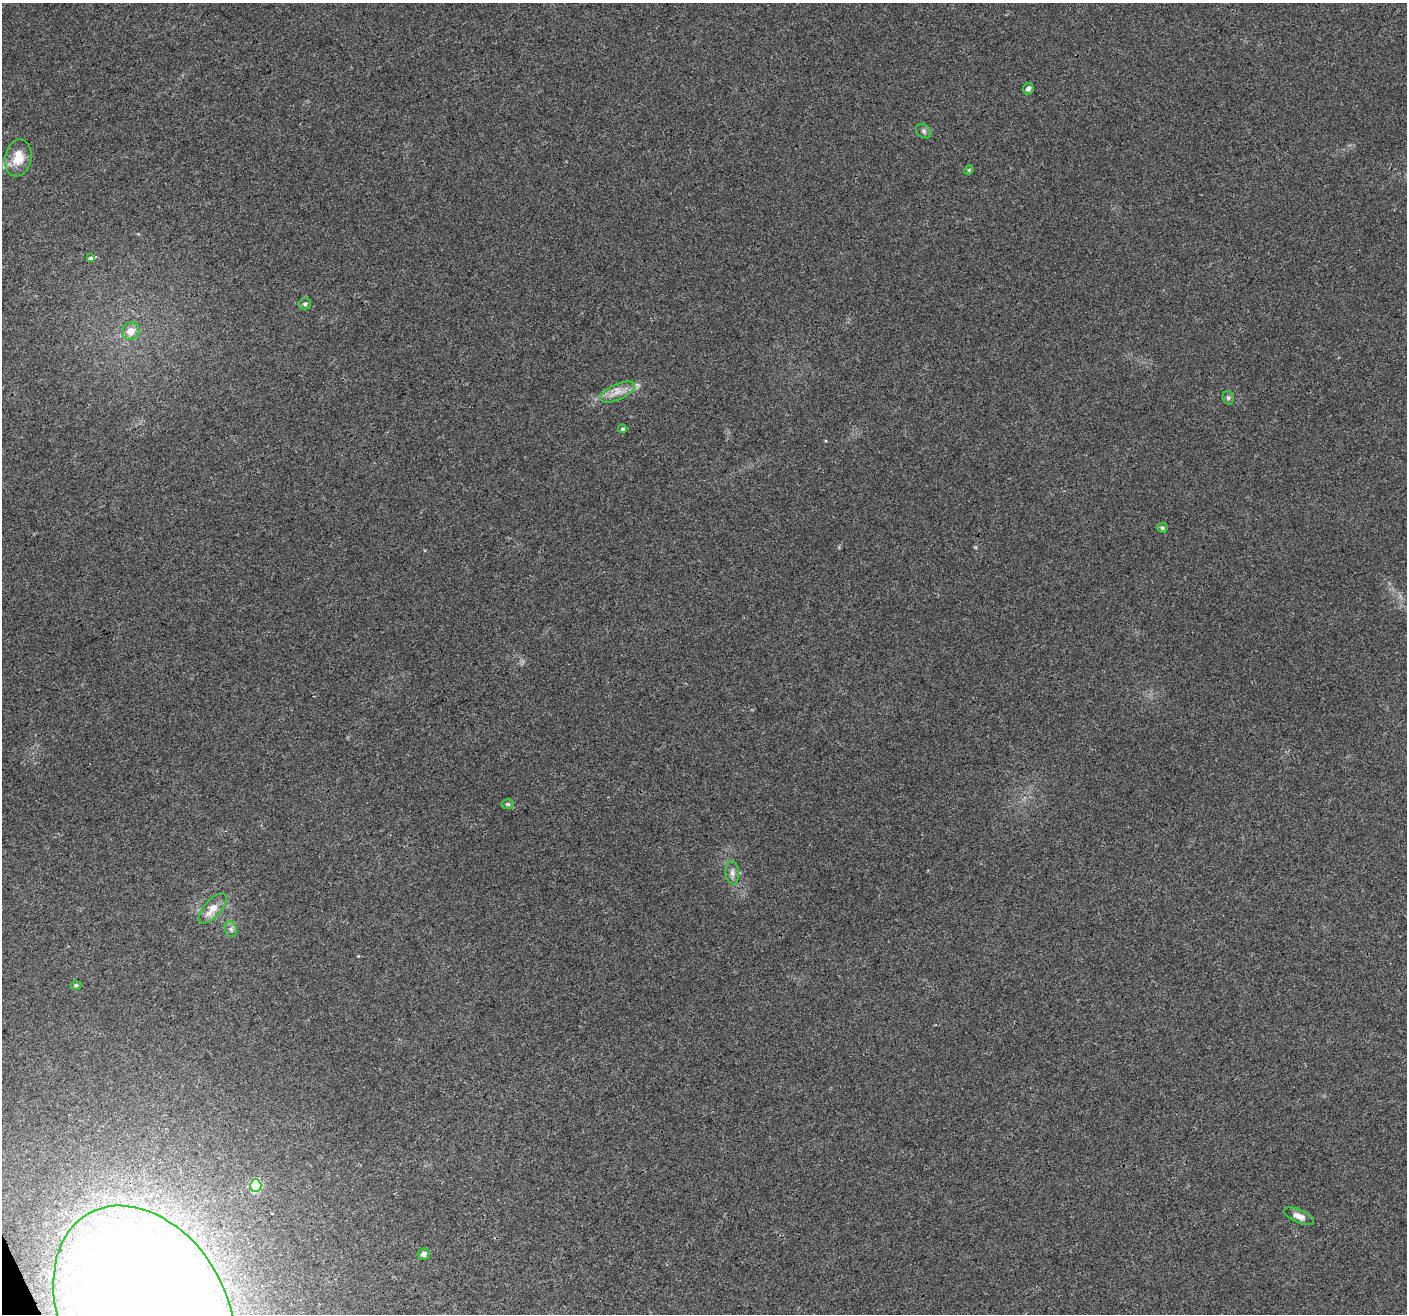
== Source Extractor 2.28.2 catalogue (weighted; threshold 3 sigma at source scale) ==
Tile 7 of 4 x 4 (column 3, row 2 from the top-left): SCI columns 2811-4215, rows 2713-4024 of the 5624 x 5482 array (HDU 1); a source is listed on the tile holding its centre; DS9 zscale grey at full resolution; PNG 1409 x 1316 px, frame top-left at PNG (2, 3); each listed source drawn as its Kron ellipse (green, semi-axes under 4 px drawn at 4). Shown black and unused: <1% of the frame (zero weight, under 3 of 4 exposures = <1% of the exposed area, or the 3 px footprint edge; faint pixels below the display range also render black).
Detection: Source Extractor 2.28.2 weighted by HDU 2 'WHT'; one run over the whole footprint, this tile lists its part. Background 0.0295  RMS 0.0046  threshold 0.0208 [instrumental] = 3 sigma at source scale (4.5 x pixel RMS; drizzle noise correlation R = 1.50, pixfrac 1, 0.0396/0.0396 arcsec/px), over >= 5 px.
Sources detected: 20; all 20 listed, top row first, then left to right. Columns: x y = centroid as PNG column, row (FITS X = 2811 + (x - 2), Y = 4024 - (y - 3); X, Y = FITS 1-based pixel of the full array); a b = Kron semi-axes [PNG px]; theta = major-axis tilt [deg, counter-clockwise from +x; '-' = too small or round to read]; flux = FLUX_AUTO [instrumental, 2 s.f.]
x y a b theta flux
1028 89 6 5 - 1.6
924 131 8 6 -43 1.2
18 158 19 13 79 8.6
969 170 5 4 - 0.52
91 258 3 3 - 13
305 304 6 5 - 1.1
131 331 9 8 - 4.7
617 392 19 7 24 4.7
1228 398 7 5 -70 0.86
623 429 4 4 - 0.66
1162 528 5 4 - 0.8
508 804 6 5 - 0.76
732 873 12 6 -85 2
213 908 19 8 48 6.1
231 929 8 6 -68 1.3
76 985 5 4 - 0.72
256 1186 6 5 - 35
1299 1216 16 6 -23 3.3
424 1254 6 5 - 1.5
144 1314 115 83 -61 1400
Overlapping masked pixels (flux is a lower limit): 1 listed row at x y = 91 258
Isophote crosses this tile's border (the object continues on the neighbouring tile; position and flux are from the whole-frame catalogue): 1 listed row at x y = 144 1314